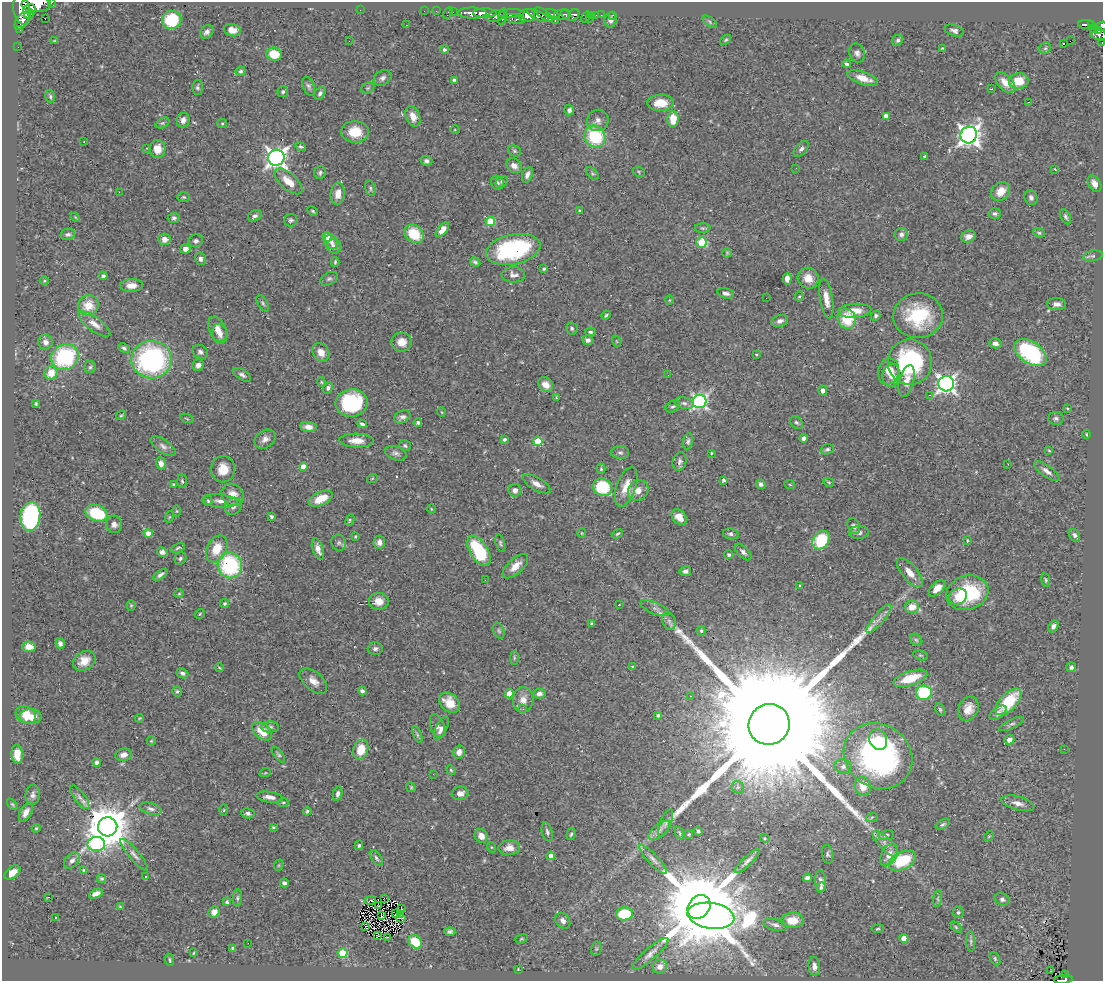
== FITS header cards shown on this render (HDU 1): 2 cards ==
NAXIS1  =                 1101
NAXIS2  =                  979

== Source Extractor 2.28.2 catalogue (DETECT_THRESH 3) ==
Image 1101 x 979 px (HDU 1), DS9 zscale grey, 1 PNG px = 1 image px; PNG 1105 x 983 px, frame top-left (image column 1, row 979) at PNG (2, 2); each listed source drawn as its Kron ellipse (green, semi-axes under 4 px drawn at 4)
Background 0.603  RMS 0.027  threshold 0.0814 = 3 sigma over >= 5 px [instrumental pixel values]
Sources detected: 461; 1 with non-positive FLUX_AUTO (blend fragments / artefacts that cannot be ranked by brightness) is neither listed nor drawn; the other 460 listed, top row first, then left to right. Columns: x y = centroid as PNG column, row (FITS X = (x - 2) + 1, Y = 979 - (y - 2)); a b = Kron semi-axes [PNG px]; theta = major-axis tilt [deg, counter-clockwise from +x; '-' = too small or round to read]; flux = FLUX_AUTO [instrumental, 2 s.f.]
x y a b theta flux
51 3 3 2 - 61
36 4 15 8 1 1800
29 9 6 5 - 410
22 10 15 8 -77 2300
360 10 2 2 - 7.7
424 11 2 2 - 8
436 11 2 2 - 9.3
453 12 2 2 - 8
448 13 6 3 61 35
472 13 14 5 -1 930
485 13 12 4 -1 740
512 13 13 4 4 440
29 14 5 3 - 59
553 14 8 3 -32 220
566 14 5 3 - 230
538 15 12 4 -27 630
544 15 11 4 -38 610
562 15 7 5 2 510
574 15 6 5 - 200
592 15 3 3 - 35
596 15 2 2 - 5.1
601 15 2 2 - 6.3
613 15 3 2 - 6.8
496 16 9 5 20 330
527 16 8 6 14 780
503 17 8 3 82 280
586 17 6 3 53 9.7
589 18 3 2 - 12
45 19 2 2 - 1
515 19 10 4 -12 180
172 20 10 9 - 75
611 20 7 6 - 7.8
22 21 10 5 55 340
555 21 3 2 - 19
710 22 8 4 -37 3.5
1086 24 8 4 -2 130
406 25 3 2 - 1.3
1092 25 4 2 - 60
1101 26 6 4 20 230
1094 29 4 3 - 50
20 30 2 2 - 4.4
232 30 9 6 -13 13
1098 30 4 3 - 110
954 31 10 5 -18 5.9
207 32 7 6 - 6.8
1098 34 9 6 -27 310
726 40 6 4 39 2.6
898 40 6 5 - 4.2
54 41 3 2 - 1.4
349 41 2 2 - 1.3
1070 41 2 2 - 470
1102 43 3 2 - 14
1063 44 3 3 - 130
18 47 2 2 - 7.6
942 48 3 3 - 1.7
1045 48 6 5 - 3.3
445 49 4 4 - 3.9
857 53 9 7 -70 7.1
274 54 7 6 - 41
846 64 4 3 - 3.9
241 71 5 5 - 3.7
383 78 9 7 29 7
863 78 16 6 -19 24
455 81 4 4 - 11
1019 81 10 7 7 40
1005 82 12 7 -47 19
309 86 10 5 -67 5.2
197 87 7 5 89 4.3
368 88 7 5 21 3.3
991 89 3 2 - 1.1
283 92 5 5 - 3.9
320 93 7 5 56 5.4
50 96 6 4 -77 3.4
1029 102 3 2 - 1.2
660 103 13 8 3 33
569 110 5 5 - 5.6
413 116 10 7 -67 17
886 116 4 4 - 15
673 119 8 5 89 37
183 120 7 6 - 8.8
598 120 11 10 - 11
162 123 7 5 26 3.4
222 124 5 4 - 2.1
455 130 5 3 - 1.6
355 132 14 11 -3 40
969 135 8 8 - 1200
595 136 11 10 - 110
84 142 2 2 - 1.2
301 147 5 4 - 3.5
147 148 3 3 - 1.6
158 149 9 8 - 21
801 149 9 5 49 5.8
514 151 7 5 -23 3.4
925 156 4 3 - 2.7
276 158 8 8 - 970
426 161 6 5 - 5.3
514 166 8 6 -36 9.6
796 168 3 2 - 2.4
1055 169 3 2 - 1.1
639 172 6 5 - 2.7
320 173 6 6 - 3.9
593 174 8 5 -44 3.7
527 175 8 5 68 7.3
288 182 17 8 -41 29
502 182 6 5 - 3.6
497 183 7 6 - 4.9
1095 184 9 6 -58 12
370 188 8 5 -74 3.5
1001 191 10 8 44 26
119 192 2 2 - 16
338 194 11 7 84 19
184 197 6 5 - 3
1031 198 8 6 -69 5.5
313 211 5 3 - 2.4
580 211 4 3 - 2.8
995 213 6 5 - 4.6
255 216 7 5 27 5
75 217 5 3 - 1.7
1065 217 8 5 -64 4.5
174 218 6 5 - 5
291 220 6 6 - 4.3
490 221 5 4 - 69
703 228 8 4 0 3.6
442 230 8 4 49 14
1039 233 6 4 -21 2.8
68 234 7 5 11 4.9
414 234 10 8 -40 57
901 234 6 6 - 6.1
327 237 4 4 - 38
968 237 8 5 20 11
164 239 6 6 - 11
196 241 7 6 - 5.4
331 242 8 6 -49 6
701 242 5 5 - 52
334 246 7 7 - 9.6
185 249 5 5 - 10
513 249 27 15 12 220
727 253 5 4 - 2.1
1093 256 10 5 8 4
200 259 6 5 - 5.8
335 262 5 3 - 2.6
475 262 5 3 - 3.5
544 269 4 3 - 2
513 275 12 7 -2 9.6
103 276 4 4 - 3.7
808 278 11 10 - 21
329 279 9 6 28 4
787 279 6 4 86 11
44 281 4 3 - 1.6
131 285 11 6 3 14
726 293 8 5 -17 6.6
799 296 5 4 - 2.3
766 298 2 2 - 1.4
826 299 20 6 -80 18
669 300 4 3 - 1.3
263 303 9 5 -59 3.7
1057 304 9 6 0 8.2
88 305 10 10 - 30
855 311 16 7 4 26
606 315 5 3 - 2.5
876 316 5 4 - 3.7
918 316 25 22 7 110
847 319 10 9 - 62
780 321 8 5 20 7.3
94 324 19 7 -36 15
572 328 6 5 - 3.6
217 329 13 8 -65 15
590 332 5 3 - 3.1
220 334 10 7 -80 8.6
588 340 5 5 - 6
616 341 6 3 -70 1.8
45 342 7 7 - 9
402 342 10 9 - 18
995 343 6 5 - 8.3
124 348 6 4 -28 3.5
200 352 8 6 -31 5.7
321 352 10 8 -58 17
1030 352 18 11 -34 190
756 354 3 3 - 2.1
65 357 14 12 31 160
152 360 20 19 - 340
910 362 23 22 - 220
198 365 6 5 - 8.5
90 367 6 5 - 3.3
889 372 13 10 73 26
51 373 7 6 - 26
242 375 10 5 -31 5.5
668 375 3 2 - 2
891 375 11 9 85 23
907 381 16 7 75 17
321 382 5 4 - 2.1
946 384 8 7 - 800
546 385 8 6 -40 14
328 388 6 4 66 4.1
823 391 5 4 - 7
930 395 3 3 - 2.9
556 398 3 2 - 1.5
700 402 7 6 - 450
352 403 16 13 10 150
684 403 9 5 -15 6.4
36 404 3 3 - 2.5
673 406 7 5 28 4.2
1067 408 3 3 - 2.1
441 412 5 3 - 1.4
121 415 5 3 - 2.1
402 417 8 6 25 6.6
187 418 7 2 -22 1.7
1056 418 8 6 -2 4.7
796 422 7 5 -42 3.9
418 423 4 4 - 3.4
362 424 5 3 - 4.1
308 427 8 5 -6 13
1086 434 4 3 - 1.9
804 438 4 4 - 6.1
265 439 11 8 33 11
504 439 4 3 - 3
357 441 17 7 -2 22
538 441 4 4 - 66
688 441 8 5 79 4.2
163 446 14 6 -34 8.7
405 446 6 5 - 3.2
827 449 7 5 18 4.1
1049 450 4 3 - 1.5
396 453 11 6 -19 6.8
620 453 9 6 -2 5.1
711 453 3 2 - 1.5
680 461 9 7 78 6.1
161 463 6 5 - 9.9
1008 464 2 2 - 0.87
303 467 4 4 - 23
223 469 13 12 - 30
601 469 5 4 - 2.1
1047 471 15 5 -36 9.2
372 479 5 3 - 1.7
724 480 4 3 - 5.1
182 481 7 5 -86 3.3
829 482 5 4 - 2.1
174 484 4 3 - 2.2
537 484 15 6 -29 13
761 484 5 4 - 5.7
790 485 5 3 - 1.7
603 487 10 8 -32 88
626 487 20 9 70 29
515 490 6 6 - 9.8
638 490 11 9 46 14
233 495 12 10 -43 20
321 499 13 6 24 32
208 501 5 4 - 2.9
220 501 18 6 -6 13
233 506 9 8 - 8.7
431 509 4 3 - 1.4
177 511 6 4 89 2.1
96 513 11 8 -20 100
271 516 4 4 - 3.2
30 517 14 10 82 240
169 517 6 3 70 1.9
679 517 9 6 -46 21
350 520 6 4 64 2.5
114 524 9 8 - 8.7
854 526 8 6 -63 6
859 532 10 6 5 9
148 533 4 4 - 20
582 533 5 4 - 1.8
617 534 6 3 22 2.5
731 534 8 5 -12 5.1
1074 535 7 5 -57 5.7
355 536 3 2 - 1.9
821 540 10 8 51 94
967 541 3 2 - 1.8
379 542 6 5 - 8.3
339 543 8 7 - 5.5
500 543 9 4 -74 3.7
178 548 7 4 20 2.9
217 549 14 9 62 38
318 549 11 5 -71 11
479 551 17 9 -58 110
162 552 5 4 - 6.4
743 552 10 5 -44 6.8
728 555 4 4 - 4.1
180 558 6 5 - 3.9
230 565 13 12 - 170
515 566 16 7 43 19
685 571 6 5 - 4.8
910 572 18 7 -51 20
160 575 8 4 35 5.5
485 580 3 2 - 1.6
1046 580 7 4 -79 2.9
800 586 3 3 - 1.9
937 588 10 5 44 19
967 593 21 17 18 130
179 594 4 4 - 2
958 596 9 7 23 19
379 601 10 8 3 18
224 603 4 4 - 2.9
131 605 5 4 - 2.1
619 605 4 2 - 0.94
912 607 7 6 - 26
655 608 15 6 -23 8.8
200 614 5 4 - 2.3
879 619 18 5 50 12
669 621 9 6 -70 7
592 624 4 3 - 3.3
1053 626 6 4 63 5.4
499 631 8 5 -70 3.7
701 631 5 4 - 2.5
916 640 7 5 -43 3.3
60 643 5 4 - 6.6
29 647 6 5 - 14
375 649 7 6 - 5.4
921 655 8 4 -19 3.1
514 658 7 3 90 2.6
84 661 12 9 33 22
633 666 4 2 - 1.4
1071 667 5 4 - 4.4
220 668 4 2 - 1.9
182 673 6 5 - 5.3
910 678 17 7 18 46
313 681 16 9 -42 16
177 691 5 5 - 3.1
362 691 4 3 - 4.5
924 693 7 7 - 140
509 694 4 4 - 17
539 694 6 4 7 7.4
690 696 2 2 - 1.3
523 700 13 10 87 15
1008 702 16 8 46 72
450 703 12 8 -44 31
523 709 3 2 - 3.4
940 709 7 4 -63 2.8
968 709 13 10 62 19
998 713 10 5 37 6.2
26 715 10 8 -33 35
658 715 3 3 - 2.8
31 717 11 7 -1 19
140 718 4 3 - 1.7
769 724 21 20 - 160000
1012 724 13 4 25 4.9
437 726 12 7 -71 11
270 727 9 5 1 4.9
441 728 13 5 64 7
262 731 11 7 -41 30
417 735 9 4 -69 3.3
878 740 10 9 - 30
1009 740 5 4 - 10
151 741 5 4 - 2
1064 749 3 2 - 3.1
361 750 10 7 75 35
459 752 6 5 - 11
17 754 10 5 -87 26
123 755 8 6 12 10
278 755 9 4 -53 3.5
878 756 36 31 -36 460
96 762 4 4 - 4.3
843 767 8 7 - 6.6
451 770 5 4 - 2.6
265 773 6 3 18 1.5
433 774 2 2 - 3.7
411 787 5 4 - 2.2
738 787 7 6 - 4.4
863 787 9 8 - 23
460 793 8 6 8 12
338 794 7 4 78 5.6
33 795 10 7 84 7
80 797 14 5 -53 7.5
269 797 13 5 -8 11
283 802 5 3 - 1.9
1018 803 17 6 -15 12
12 804 7 3 -54 2.3
151 809 11 5 -16 7.2
224 810 6 4 88 1.9
307 811 4 4 - 2.5
26 812 10 6 63 12
248 813 7 5 -13 5
872 817 6 4 19 2
666 823 15 5 69 6.9
943 824 8 4 30 3.5
108 827 9 9 - 7400
273 827 3 3 - 2.7
36 828 4 3 - 2
659 830 13 6 41 9.4
698 831 4 4 - 4
547 832 10 5 -74 4.8
679 833 6 3 -67 2.3
571 834 6 4 73 3.1
689 834 4 3 - 1.9
886 835 8 5 9 4.7
481 836 7 6 - 14
989 836 5 4 - 2.2
765 838 5 4 - 2.1
96 844 9 7 1 220
885 844 17 6 -45 15
359 845 5 3 - 2.6
491 847 5 3 - 1.8
509 848 11 7 5 15
828 854 9 5 -81 3.9
134 855 20 5 -49 9
889 855 12 7 61 17
551 856 4 4 - 10
376 858 9 4 -54 4.4
653 859 19 5 -47 10
72 861 9 6 45 7.8
747 861 17 4 43 8.1
902 861 14 8 25 92
279 865 6 3 71 1.9
84 870 4 3 - 2.3
12 873 9 5 36 15
146 876 3 2 - 2
807 878 4 4 - 5.1
102 879 4 4 - 2.6
821 881 11 5 -85 6.9
284 883 4 3 - 4.8
821 887 5 4 - 3.3
96 894 7 4 24 9.4
49 897 3 2 - 18
237 898 8 4 84 3.8
385 898 3 2 - 2.1
938 899 8 4 83 3.3
1002 899 7 6 - 5.7
370 900 6 3 6 2
227 902 4 4 - 3.5
379 906 3 2 - 2
120 907 4 3 - 2.1
699 907 13 10 50 32000
402 909 3 2 - 1.9
214 912 6 5 - 13
958 912 5 5 - 3.7
396 914 3 2 - 2.2
401 914 2 2 - 1.7
624 914 8 6 2 67
382 916 4 2 - 0.96
711 916 23 13 -8 6800
55 918 3 2 - 1.7
401 918 5 2 - 1.3
792 920 11 8 4 28
563 921 9 6 -50 10
775 925 12 5 -13 7.4
366 926 3 2 - 1.4
956 927 6 4 -46 2.3
878 929 6 3 8 2.2
450 932 5 4 - 4.7
378 936 3 2 - 1.5
387 937 3 2 - 1.5
904 938 4 4 - 27
521 939 6 3 19 2.1
971 941 10 4 -87 4.5
415 942 7 6 - 52
248 943 2 2 - 2.3
233 948 3 3 - 4
596 949 7 5 78 3
193 953 3 2 - 1.4
343 953 5 5 - 76
650 954 23 6 41 13
995 958 7 4 -64 3.3
170 960 6 2 -84 2.2
814 966 9 6 -85 11
660 967 7 6 - 9.6
518 969 4 3 - 1.3
1051 971 2 2 - 2.8
1065 974 3 3 - 15
1063 979 9 3 7 90
At the frame edge (FLAGS 8, measured only in part): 6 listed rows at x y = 51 3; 36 4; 22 10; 1101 26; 1102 43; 1063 979
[1 non-positive-flux detection neither listed nor drawn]